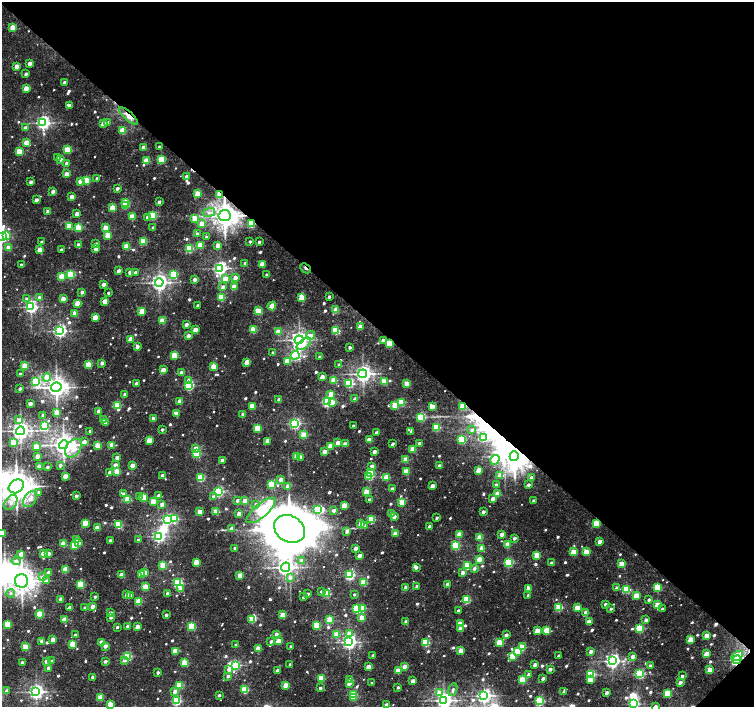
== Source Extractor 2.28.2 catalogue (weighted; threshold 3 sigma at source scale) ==
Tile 8 of 4 x 4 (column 4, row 2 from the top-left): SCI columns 4519-6022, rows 3047-4455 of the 6022 x 6028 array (HDU 1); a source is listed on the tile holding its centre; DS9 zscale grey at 2 x 2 block average (1 PNG px = mean of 2 x 2 image px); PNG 756 x 709 px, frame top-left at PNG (2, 2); each listed source drawn as its Kron ellipse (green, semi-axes under 4 px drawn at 4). Shown black and unused: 47% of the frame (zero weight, under 3 of 5 exposures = <1% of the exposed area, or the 3 px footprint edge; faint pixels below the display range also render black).
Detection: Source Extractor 2.28.2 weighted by HDU 2 'WHT'; one run over the whole footprint, this tile lists its part. Background 0.0162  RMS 0.0019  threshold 0.00867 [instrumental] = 3 sigma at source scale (4.5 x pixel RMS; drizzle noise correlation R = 1.50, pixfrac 1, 0.0396/0.0396 arcsec/px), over >= 5 px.
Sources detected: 780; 11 inside a brighter object's white glare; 4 cosmic-ray / hot-pixel residue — neither listed nor drawn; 3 inside a brighter listed object's ellipse — not listed separately; of the other 762, all 500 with FLUX_AUTO >= 1.18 (the completeness limit of this list) listed and drawn (262 fainter detections not listed), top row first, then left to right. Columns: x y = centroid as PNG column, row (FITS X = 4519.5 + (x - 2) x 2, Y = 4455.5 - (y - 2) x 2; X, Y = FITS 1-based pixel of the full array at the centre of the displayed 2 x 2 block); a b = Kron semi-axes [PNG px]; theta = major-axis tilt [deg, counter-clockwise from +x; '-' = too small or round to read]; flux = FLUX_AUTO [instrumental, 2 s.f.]
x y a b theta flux
13 28 3 2 - 12
30 63 3 2 - 4.3
17 66 3 2 - 5.9
26 74 2 2 - 2.7
64 82 2 2 - 1.7
26 88 3 2 - 8.5
70 106 3 2 - 4.4
128 116 12 4 -41 5.7
108 122 3 2 - 2.3
43 123 4 4 - 140
103 124 3 2 - 6.6
25 128 3 2 - 4.8
123 131 3 3 - 16
27 143 3 3 - 9.6
144 147 3 2 - 5.9
159 147 2 2 - 1.3
68 150 3 3 - 22
19 152 3 3 - 16
57 158 2 2 - 1.8
61 159 2 2 - 1.7
161 159 3 3 - 19
146 161 3 3 - 14
67 163 2 2 - 3.8
67 174 3 2 - 5.3
186 177 3 2 - 3
97 178 2 2 - 1.4
86 180 3 3 - 17
80 181 3 2 - 5.2
31 182 2 2 - 3.3
117 188 2 2 - 2.1
53 192 2 2 - 3.4
198 194 3 3 - 13
219 194 3 2 - 14
72 197 3 2 - 5.6
36 200 2 2 - 3.6
159 202 2 2 - 2.3
126 203 3 3 - 26
125 206 3 3 - 6.7
112 208 3 2 - 13
48 212 3 2 - 5
209 212 6 4 13 2.3
77 214 3 2 - 5.2
132 216 3 2 - 11
153 216 3 3 - 30
225 216 6 5 - 570
147 217 3 3 - 2
195 219 3 3 - 18
202 224 3 3 - 9.3
251 224 3 3 - 24
69 226 3 2 - 8.8
153 227 2 2 - 1.4
78 228 3 3 - 22
106 228 3 2 - 12
197 234 2 2 - 2.5
6 235 4 3 - 6.1
108 235 3 3 - 12
2 237 3 3 - 67
206 237 2 2 - 1.4
143 241 3 3 - 21
250 241 2 2 - 1.3
42 242 2 2 - 2.1
259 242 3 2 - 1.5
78 244 2 2 - 1.6
95 244 2 2 - 2.2
200 245 3 3 - 14
218 245 3 2 - 5.1
127 247 3 3 - 16
9 248 3 2 - 7.5
189 248 3 3 - 31
96 249 3 2 - 5.2
40 250 3 2 - 7.8
61 250 2 2 - 2.4
245 263 2 2 - 2.7
262 264 3 2 - 9.2
21 265 2 2 - 1.3
220 268 4 4 - 130
305 268 6 2 -43 1.2
119 271 2 2 - 3.8
130 272 3 2 - 3
135 273 2 2 - 2.7
174 274 3 3 - 24
70 275 3 3 - 31
266 275 2 2 - 1.4
62 276 3 3 - 15
235 278 3 2 - 5
195 279 2 2 - 3.2
225 279 3 3 - 8.9
159 282 4 4 - 210
103 284 2 2 - 4
223 287 3 3 - 3.1
234 287 3 2 - 10
82 292 2 2 - 2
108 293 2 2 - 1.2
221 297 3 3 - 20
329 297 2 2 - 1.5
39 298 2 2 - 3
302 298 3 3 - 16
26 299 3 3 - 1.9
63 299 3 2 - 5.6
105 301 3 3 - 6.6
77 303 3 2 - 7.1
198 306 2 2 - 1.9
272 306 4 2 - 13
31 307 4 3 - 110
336 310 3 2 - 12
142 311 3 3 - 13
258 311 3 3 - 13
75 314 3 2 - 9.2
95 317 3 2 - 8.5
162 321 3 3 - 14
186 324 2 2 - 3.2
360 327 3 2 - 7.6
195 330 3 2 - 7.2
253 330 3 3 - 18
336 330 3 3 - 28
60 331 4 3 - 110
278 332 3 2 - 8.8
311 335 4 3 - 3.1
188 336 2 2 - 4.6
130 339 3 2 - 7.5
299 340 4 4 - 220
383 340 3 2 - 3.2
389 343 3 3 - 23
304 344 8 4 38 6.5
137 346 2 2 - 3.6
350 347 2 2 - 1.9
273 353 2 2 - 1.4
174 355 3 3 - 15
295 355 4 3 - 46
319 357 2 2 - 1.6
287 361 3 3 - 13
247 362 3 2 - 8.2
102 363 2 2 - 2.6
88 365 3 3 - 13
339 365 2 2 - 1.2
25 366 3 3 - 13
213 366 3 3 - 12
163 370 3 2 - 5.9
181 372 2 2 - 2.3
20 374 2 2 - 1.2
363 374 4 4 - 210
47 377 4 3 - 7.7
322 377 3 2 - 5.8
334 380 3 3 - 11
189 381 3 3 - 3.7
384 381 3 3 - 12
36 382 3 3 - 36
137 383 2 2 - 3.1
349 383 3 3 - 30
407 384 3 3 - 13
189 385 3 3 - 49
56 387 5 4 - 350
20 389 2 2 - 1.9
331 394 3 3 - 7.3
125 395 2 2 - 2.7
355 399 3 2 - 4.3
279 400 3 2 - 5.8
180 401 3 2 - 6.6
327 402 3 3 - 66
333 402 4 3 - 3
401 402 3 3 - 17
30 404 2 2 - 4.7
117 405 3 3 - 21
395 405 3 3 - 19
252 406 3 3 - 15
432 406 3 2 - 6.9
463 406 3 3 - 16
99 411 2 2 - 4.3
57 413 3 3 - 14
176 413 2 2 - 4.3
243 414 2 2 - 3.3
43 415 2 2 - 2.3
421 417 3 3 - 37
153 418 2 2 - 3.4
19 420 4 3 - 2.6
104 420 2 2 - 3.9
105 423 2 2 - 2
295 423 3 3 - 74
44 426 3 3 - 46
353 426 2 2 - 1.5
437 427 3 3 - 29
257 428 3 3 - 15
162 430 2 2 - 1.7
472 430 4 3 - 1.6
20 431 4 4 - 260
90 431 2 2 - 1.5
411 431 3 3 - 1.3
377 433 3 2 - 5
304 435 3 3 - 16
484 437 4 3 - 15
461 439 3 3 - 33
149 440 3 2 - 10
369 440 3 2 - 7.4
268 441 3 2 - 4.6
13 442 3 2 - 10
84 442 3 3 - 4
338 443 3 2 - 5.5
420 443 2 2 - 3.7
345 444 3 2 - 5
393 444 2 2 - 1.6
63 445 4 4 - 380
98 445 3 2 - 9.7
112 445 3 2 - 8.5
330 446 3 2 - 10
37 447 3 3 - 13
73 448 10 7 54 9.3
195 448 3 2 - 5.2
413 449 3 3 - 14
324 452 3 2 - 6.7
374 452 2 2 - 3.9
196 453 3 3 - 35
37 456 3 2 - 5.6
297 456 3 2 - 11
514 456 5 4 - 700
300 457 3 2 - 4.7
117 458 3 2 - 4.9
406 459 3 2 - 8.9
222 460 2 2 - 1.8
495 460 5 4 - 20
60 465 3 3 - 1.8
115 465 3 2 - 4.1
132 465 3 2 - 6.1
372 466 3 2 - 3.4
439 466 3 2 - 4.6
39 467 3 2 - 5.3
47 467 2 2 - 1.9
478 470 3 2 - 8.4
117 471 3 3 - 13
110 472 2 2 - 3.4
406 472 3 2 - 14
371 473 3 3 - 15
500 475 3 3 - 6.7
65 476 3 2 - 7.3
162 476 2 2 - 2.6
369 476 3 3 - 26
386 477 3 2 - 12
532 477 2 2 - 2.3
201 478 3 3 - 24
281 479 3 2 - 5.2
271 484 3 3 - 27
496 485 3 2 - 3
528 485 2 2 - 1.6
16 486 8 6 35 790
288 486 3 2 - 6
432 486 3 2 - 4.6
392 489 3 2 - 2.1
218 492 3 3 - 60
366 492 3 3 - 13
39 493 2 2 - 2.6
124 494 2 2 - 3.3
497 494 3 2 - 9.7
159 495 2 2 - 2.5
76 496 2 2 - 2.5
140 496 3 3 - 1.5
144 497 3 3 - 16
214 497 3 3 - 3.9
493 498 3 2 - 5.6
30 499 9 5 56 3.8
128 499 3 3 - 16
237 500 2 2 - 2.4
369 500 2 2 - 2.3
153 501 3 2 - 9.4
245 501 3 2 - 6.4
534 501 2 2 - 1.7
11 502 8 5 57 2.5
402 502 3 3 - 15
162 504 2 2 - 3.7
256 505 4 3 - 1.3
344 505 3 2 - 9.9
318 509 3 3 - 19
261 510 18 6 41 85
334 510 3 2 - 2.1
216 511 3 2 - 11
199 512 3 2 - 6.6
483 512 2 2 - 2.4
239 514 3 2 - 5.4
392 514 3 2 - 5.5
394 517 2 2 - 3.3
175 518 3 3 - 21
437 518 2 2 - 1.4
167 519 3 3 - 75
371 520 3 3 - 22
85 523 3 3 - 14
361 523 3 2 - 5.6
596 523 3 3 - 16
118 525 3 3 - 27
365 525 3 3 - 1.2
429 526 2 2 - 2
97 528 3 2 - 6
232 528 3 3 - 3.4
289 529 16 13 -31 2400
347 531 3 2 - 3
2 533 3 2 - 6.9
395 534 3 2 - 6.3
459 534 3 2 - 6.3
502 534 3 2 - 4.7
158 536 3 3 - 84
480 538 3 3 - 14
514 538 3 2 - 2.1
76 539 3 2 - 3.3
110 540 2 2 - 2
138 540 2 2 - 2.1
600 541 3 2 - 4.1
79 543 3 3 - 1.9
63 544 3 3 - 12
74 545 3 3 - 20
456 545 3 3 - 35
508 545 3 3 - 12
235 548 2 2 - 1.3
356 548 3 2 - 5.2
482 548 3 2 - 8.4
574 552 3 3 - 13
586 552 3 2 - 9.6
21 554 3 2 - 5.8
43 554 2 2 - 5.8
49 554 2 2 - 3.6
537 555 3 3 - 17
359 556 3 2 - 5.4
479 559 3 2 - 7.3
302 560 3 3 - 2.7
16 561 4 4 - 1.9
196 562 3 2 - 9.4
508 563 3 3 - 39
552 563 3 2 - 3.2
622 564 3 2 - 11
163 565 3 3 - 21
467 566 3 3 - 25
285 567 5 4 - 240
416 567 3 2 - 2.5
474 568 3 3 - 1.7
65 569 3 2 - 14
48 573 3 2 - 6
145 573 3 2 - 10
463 573 3 2 - 3.3
141 574 3 3 - 11
121 575 2 2 - 5.6
240 575 3 2 - 8.9
349 575 3 3 - 60
43 577 3 3 - 2.1
290 577 4 3 - 2.1
22 581 6 6 - 550
47 581 3 2 - 3.3
364 582 3 3 - 17
178 583 3 3 - 53
80 584 3 3 - 24
448 584 3 2 - 3.4
146 587 3 3 - 13
406 587 2 2 - 4
417 587 2 2 - 2.9
658 587 3 3 - 22
617 588 3 2 - 4.2
181 589 3 3 - 4.7
529 589 3 3 - 6.8
626 589 3 3 - 29
321 591 2 2 - 1.2
11 593 4 4 - 1.3
168 593 2 2 - 3.5
308 594 2 2 - 1.5
327 594 3 3 - 22
354 594 2 2 - 1.2
127 595 3 2 - 4.5
131 595 2 2 - 2.1
528 595 2 2 - 2
636 596 3 3 - 12
95 597 2 2 - 1.5
303 597 2 2 - 1.2
61 599 2 2 - 4.6
467 600 3 3 - 23
649 600 2 2 - 2.1
139 602 3 3 - 17
605 604 2 2 - 1.6
657 605 3 2 - 9.5
93 606 3 2 - 5.2
69 607 3 2 - 2.4
559 607 3 3 - 25
85 608 2 2 - 2.2
363 608 3 3 - 11
577 608 3 2 - 9.3
356 609 3 3 - 38
611 609 3 2 - 1.2
662 609 3 2 - 1.6
458 610 2 2 - 1.3
110 613 2 2 - 3.3
586 613 3 2 - 8.4
40 614 4 3 - 19
166 615 2 2 - 2.1
283 615 3 2 - 11
111 617 2 2 - 2.2
362 618 3 3 - 10
65 619 3 2 - 8
252 619 3 3 - 14
330 620 3 3 - 21
646 620 3 2 - 2.8
406 622 2 2 - 3.2
589 622 3 2 - 7.5
7 624 3 3 - 16
460 624 3 2 - 10
317 625 3 3 - 18
127 626 2 2 - 1.8
192 626 3 3 - 28
117 627 2 2 - 1.4
137 627 3 2 - 5.5
639 628 3 3 - 37
460 629 3 2 - 2.7
547 630 3 3 - 15
537 631 3 2 - 12
349 633 4 3 - 4
276 634 3 2 - 2.2
75 635 2 2 - 2.2
336 635 3 3 - 11
506 635 2 2 - 2.8
706 635 3 2 - 7.8
690 639 3 3 - 11
53 640 3 2 - 6.4
42 641 2 2 - 4.2
271 641 2 2 - 1.7
278 641 3 2 - 8.4
101 642 2 2 - 4.6
349 642 4 3 - 150
426 642 3 3 - 28
499 642 3 2 - 10
73 644 3 3 - 14
236 645 2 2 - 2.2
105 646 2 2 - 4.1
291 646 2 2 - 1.2
26 647 3 3 - 16
522 647 3 3 - 15
258 648 3 2 - 8.3
175 651 3 3 - 13
461 651 3 2 - 8.8
517 651 3 3 - 13
591 652 2 2 - 3.5
706 654 3 2 - 6.2
373 655 2 2 - 1.9
127 656 3 3 - 37
512 656 3 3 - 12
559 656 2 2 - 2.8
633 656 3 2 - 4
737 656 6 3 31 7
124 660 3 3 - 2.1
737 660 4 3 - 91
46 661 2 2 - 3.2
51 661 2 2 - 1.6
105 661 3 2 - 2.2
612 661 4 4 - 160
22 662 2 2 - 1.8
185 663 3 3 - 20
290 664 2 2 - 1.8
235 665 3 3 - 38
535 665 2 2 - 3.5
405 666 3 2 - 4.7
650 666 3 2 - 3.2
368 667 3 2 - 5.9
49 668 2 2 - 3
550 669 2 2 - 3.3
229 670 3 2 - 3.6
710 670 3 2 - 13
277 671 2 2 - 3.5
398 671 3 2 - 9.4
158 672 2 2 - 1.8
529 674 2 2 - 2.6
591 674 3 3 - 34
640 674 3 3 - 48
228 676 2 2 - 2.1
682 676 2 2 - 1.9
93 677 2 2 - 3.7
321 678 3 3 - 19
543 679 2 2 - 2.4
590 679 3 3 - 9.9
350 680 3 2 - 5.1
522 680 3 3 - 21
413 681 3 2 - 5.3
680 682 3 2 - 3.1
349 683 3 2 - 5.2
372 683 2 2 - 1.2
179 685 3 3 - 17
285 685 3 2 - 8.2
398 687 2 2 - 1.4
320 688 2 2 - 1.6
245 690 3 3 - 24
453 690 7 4 73 1.8
6 691 3 3 - 1.8
175 691 3 2 - 4.7
36 692 4 4 - 160
564 692 2 2 - 2.9
439 693 3 3 - 8.1
606 693 3 2 - 2.6
667 693 3 3 - 16
353 694 3 3 - 18
219 695 2 2 - 1.5
484 696 4 4 - 140
101 697 3 2 - 11
353 697 3 2 - 12
444 700 4 4 - 190
176 701 3 3 - 43
539 701 3 3 - 43
110 704 3 2 - 10
634 704 4 3 - 63
386 705 3 2 - 3.4
655 706 2 2 - 2
Overlapping masked pixels (flux is a lower limit): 10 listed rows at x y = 128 116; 219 194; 225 216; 251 224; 305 268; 389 343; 463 406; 514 456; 596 523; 737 660
Isophote crosses this tile's border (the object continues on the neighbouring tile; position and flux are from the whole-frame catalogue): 7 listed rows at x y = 2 237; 2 533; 444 700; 110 704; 634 704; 386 705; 655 706